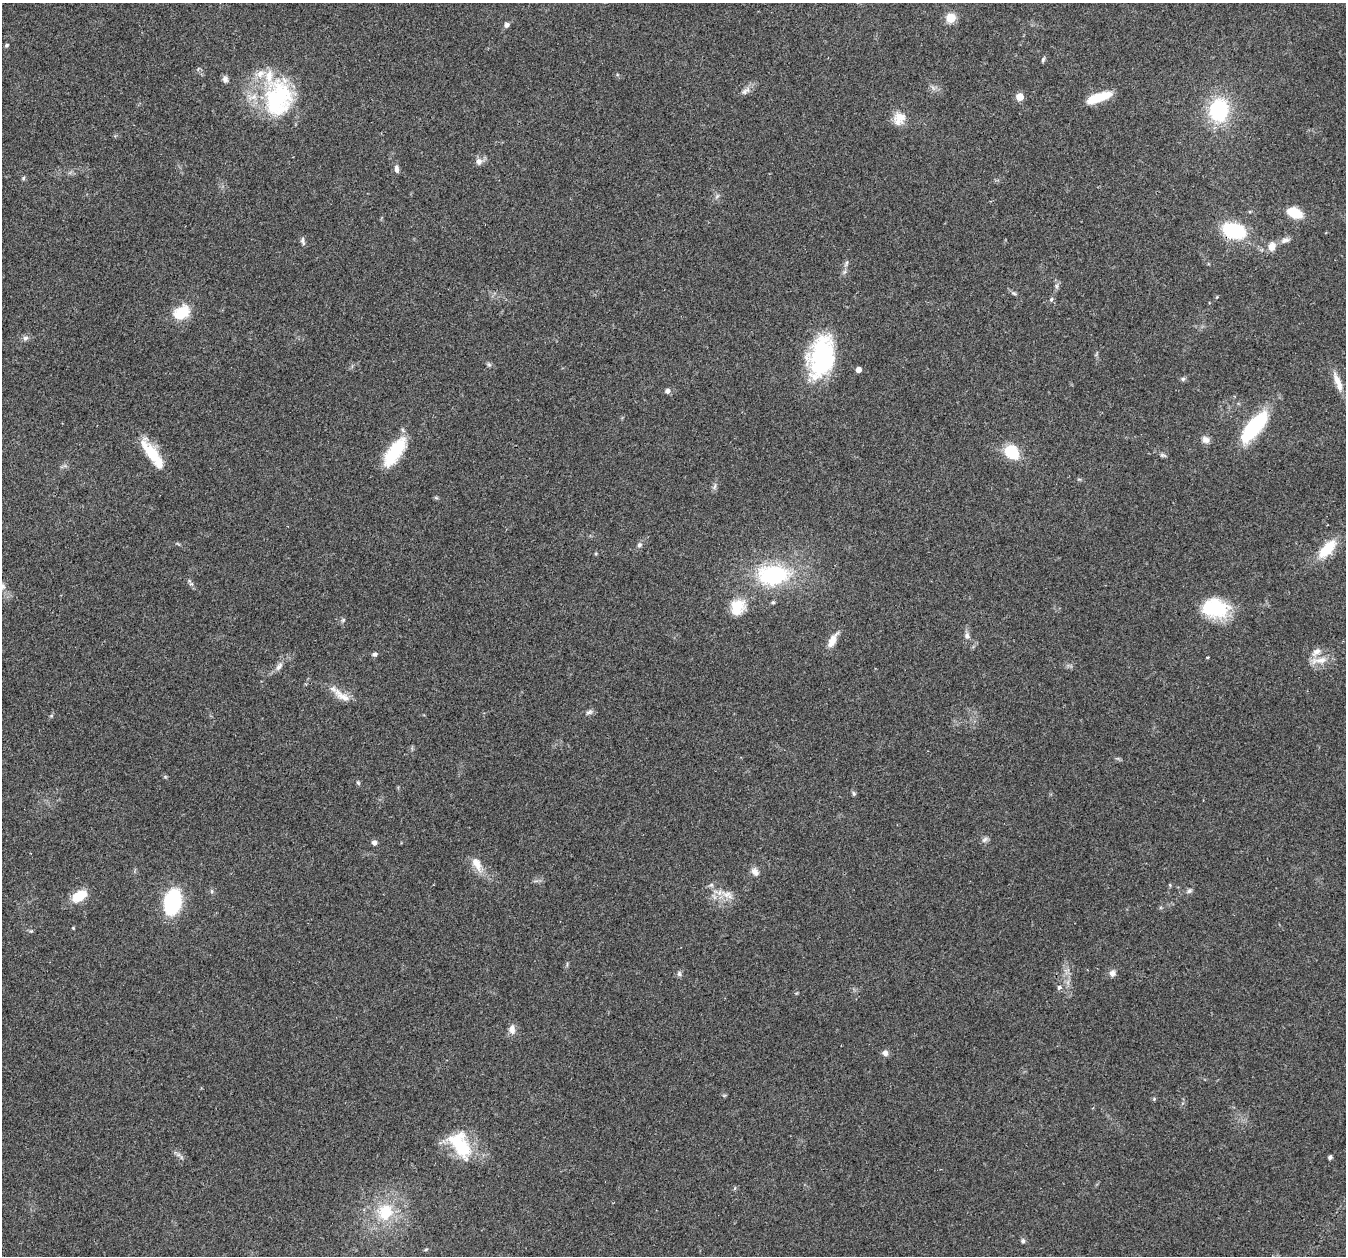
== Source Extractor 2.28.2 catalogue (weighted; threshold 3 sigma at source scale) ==
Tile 10 of 4 x 4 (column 2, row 3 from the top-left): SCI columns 1396-2739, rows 1412-2665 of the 5465 x 5498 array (HDU 1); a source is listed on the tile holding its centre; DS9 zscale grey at full resolution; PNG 1348 x 1258 px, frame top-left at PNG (2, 3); no overlay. Shown black and unused: <1% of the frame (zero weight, under 2 of 3 exposures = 4% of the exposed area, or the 3 px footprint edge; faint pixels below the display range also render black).
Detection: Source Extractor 2.28.2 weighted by HDU 2 'WHT'; one run over the whole footprint, this tile lists its part. Background 0.0748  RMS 0.0069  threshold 0.0311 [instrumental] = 3 sigma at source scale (4.5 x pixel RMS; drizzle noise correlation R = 1.50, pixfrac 1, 0.05/0.05 arcsec/px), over >= 5 px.
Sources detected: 80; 5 inside a brighter listed object's ellipse — not listed separately; the other 75 listed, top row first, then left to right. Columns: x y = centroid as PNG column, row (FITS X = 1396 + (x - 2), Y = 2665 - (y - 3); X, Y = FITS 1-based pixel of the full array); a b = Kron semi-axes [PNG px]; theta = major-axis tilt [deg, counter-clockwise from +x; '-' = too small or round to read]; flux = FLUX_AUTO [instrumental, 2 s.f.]
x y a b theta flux
951 18 5 5 - 29
507 25 6 6 - 2.2
7 45 6 5 - 0.95
1043 59 7 4 64 1.2
225 79 8 7 - 2.3
744 92 10 7 36 2.6
1020 97 5 5 - 14
1099 98 28 8 20 17
278 99 46 33 82 69
1219 110 22 18 82 51
901 117 22 14 -28 7.8
478 161 9 8 - 3.5
397 169 10 6 -81 2.5
23 178 5 5 - 0.94
1294 213 12 7 -23 23
1234 231 18 11 -16 53
1285 240 12 7 16 3.1
303 241 12 5 -76 1.8
1272 246 10 7 70 6.2
1014 293 8 4 -20 1.3
1051 299 6 5 - 1.1
182 313 17 13 35 20
25 338 7 7 - 1.9
821 357 43 25 77 76
489 365 7 4 -2 1.1
858 370 4 4 - 4.5
1183 379 6 6 - 1.3
1338 382 27 8 -69 8.5
667 391 5 5 - 2.5
1254 427 40 15 51 44
1206 440 10 8 -32 3.6
151 452 36 12 -52 21
394 452 33 13 55 32
1012 452 16 13 -46 22
1163 455 9 5 -24 1.5
715 486 9 3 71 1.5
639 545 7 6 - 1.7
1327 549 24 11 46 20
773 575 29 18 3 68
191 584 6 3 17 0.87
773 602 5 5 - 1.1
738 607 19 16 60 16
1215 608 30 21 -5 36
343 620 6 5 - 1.1
967 636 9 7 -75 2.5
832 640 20 8 61 6.7
1316 652 13 8 40 4.6
375 654 6 5 - 1.5
1319 660 26 8 8 7.9
279 666 13 7 52 3.4
342 696 29 9 -35 8.5
589 712 9 6 24 1.9
51 716 6 3 19 0.77
358 783 6 5 - 0.96
854 793 7 5 -68 1.2
985 840 10 6 40 2
374 842 6 6 - 2.1
476 864 21 10 -62 8.2
755 872 11 9 -54 3.8
1189 891 7 6 - 1.6
727 894 16 9 -16 6.8
79 896 17 10 31 15
172 902 24 15 79 50
73 928 5 3 - 0.61
31 931 5 5 - 0.84
1112 973 8 8 - 3
679 974 8 6 78 1.5
1059 987 4 4 - 3.5
512 1029 11 8 -88 4.4
885 1053 7 7 - 2.7
1154 1099 5 4 - 0.79
460 1145 35 19 -60 34
1330 1157 4 4 - 1.4
385 1212 20 17 68 22
1023 1241 7 6 - 1.4
Overlapping masked pixels (flux is a lower limit): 1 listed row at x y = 1234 231